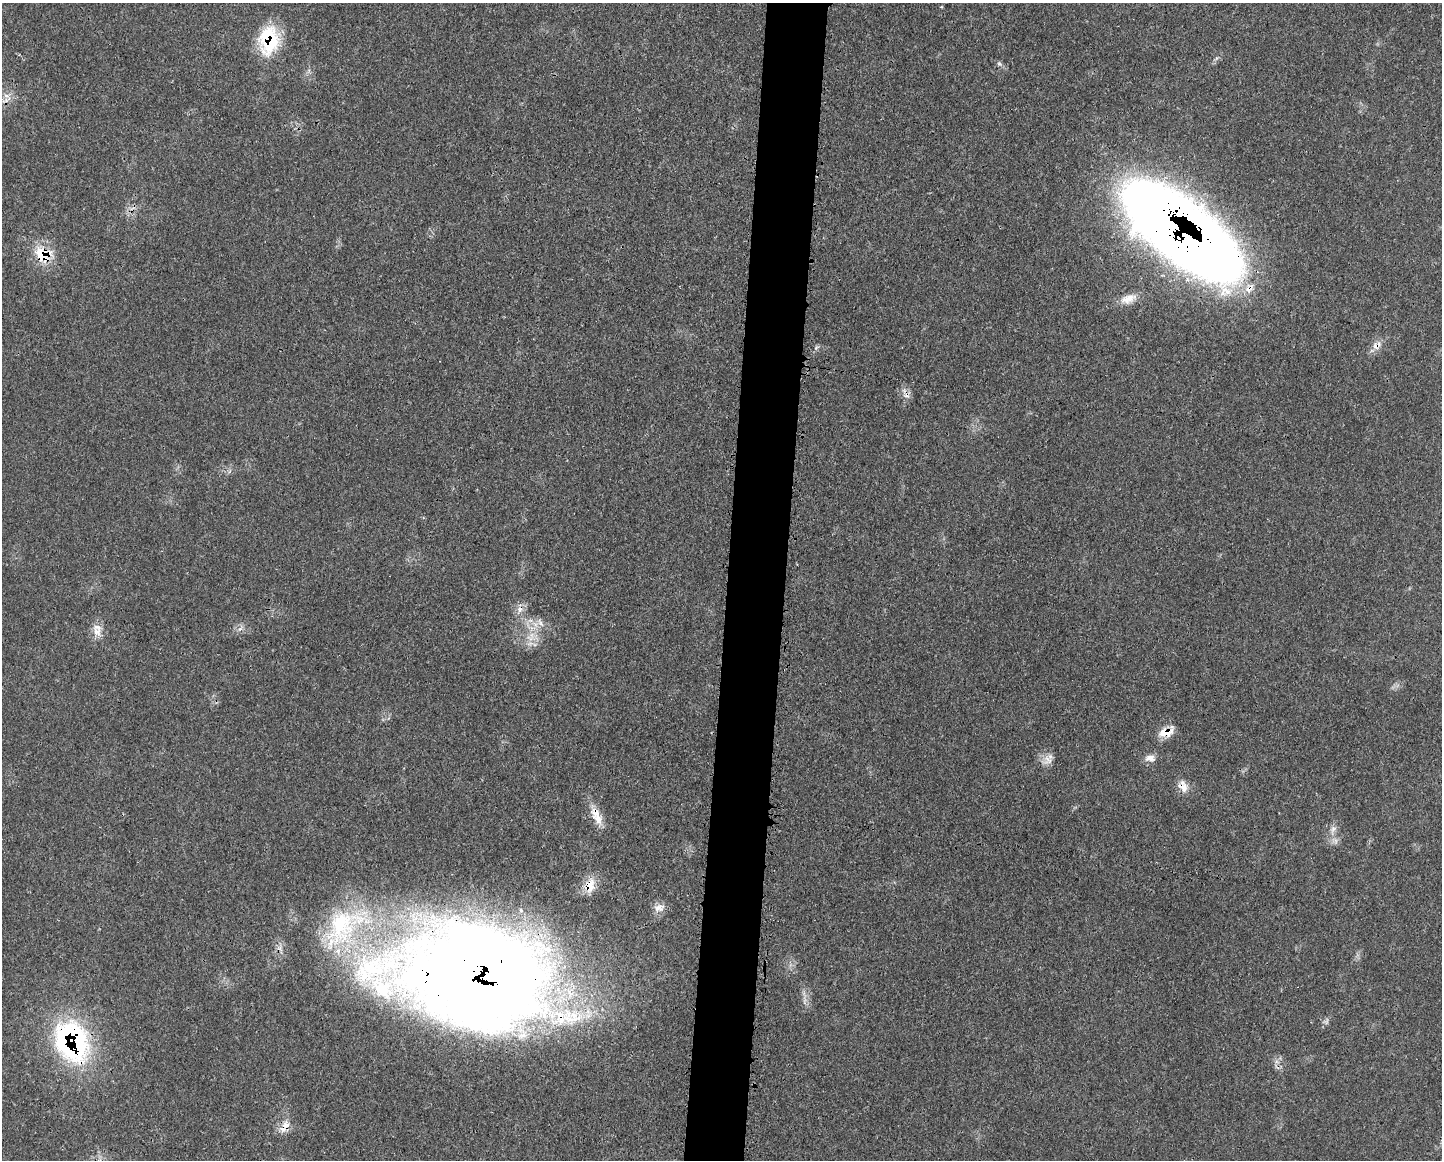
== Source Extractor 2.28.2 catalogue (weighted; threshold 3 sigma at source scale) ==
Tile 8 of 3 x 4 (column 2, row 3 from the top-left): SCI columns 1564-3003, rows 1160-2317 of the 4687 x 4654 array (HDU 1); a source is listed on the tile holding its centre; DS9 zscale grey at full resolution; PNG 1444 x 1162 px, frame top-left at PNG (2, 3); no overlay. Shown black and unused: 4% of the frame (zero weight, under 3 of 4 exposures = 2% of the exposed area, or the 3 px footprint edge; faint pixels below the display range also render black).
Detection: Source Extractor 2.28.2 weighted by HDU 2 'WHT'; one run over the whole footprint, this tile lists its part. Background 0.0414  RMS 0.0027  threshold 0.0121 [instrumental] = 3 sigma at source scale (4.5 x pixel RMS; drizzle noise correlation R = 1.50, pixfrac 1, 0.05/0.05 arcsec/px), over >= 5 px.
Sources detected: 33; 1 inside a brighter object's white glare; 2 cosmic-ray / hot-pixel residue — not listed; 7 inside a brighter listed object's ellipse — not listed separately; the other 23 listed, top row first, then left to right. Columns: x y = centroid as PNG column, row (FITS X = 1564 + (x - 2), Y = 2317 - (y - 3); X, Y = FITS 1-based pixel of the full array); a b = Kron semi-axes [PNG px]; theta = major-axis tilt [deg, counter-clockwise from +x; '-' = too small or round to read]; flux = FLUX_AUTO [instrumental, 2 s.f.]
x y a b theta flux
269 40 36 24 87 16
999 64 7 4 -2 0.5
6 100 6 6 - 0.89
1196 244 84 47 -33 380
43 255 20 17 -26 8.5
1128 299 22 11 18 3.2
1376 346 11 9 -6 1.8
816 348 7 4 54 0.53
540 622 11 5 -65 1.2
97 632 13 11 -50 2.5
530 638 12 5 -22 1.6
1166 732 19 10 21 3.9
1150 758 14 8 -3 1.9
1048 760 15 12 47 2.4
1183 786 17 11 -63 2.6
596 815 28 12 -64 4.5
1333 829 11 7 54 1.3
590 886 20 11 77 4.3
659 908 16 10 11 2
342 927 73 44 51 42
480 976 138 95 -8 500
72 1041 48 35 -67 53
286 1125 11 11 - 2.7
Overlapping masked pixels (flux is a lower limit): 11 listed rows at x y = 269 40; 1196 244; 43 255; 1376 346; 1166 732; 1183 786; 596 815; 590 886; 480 976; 72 1041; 286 1125